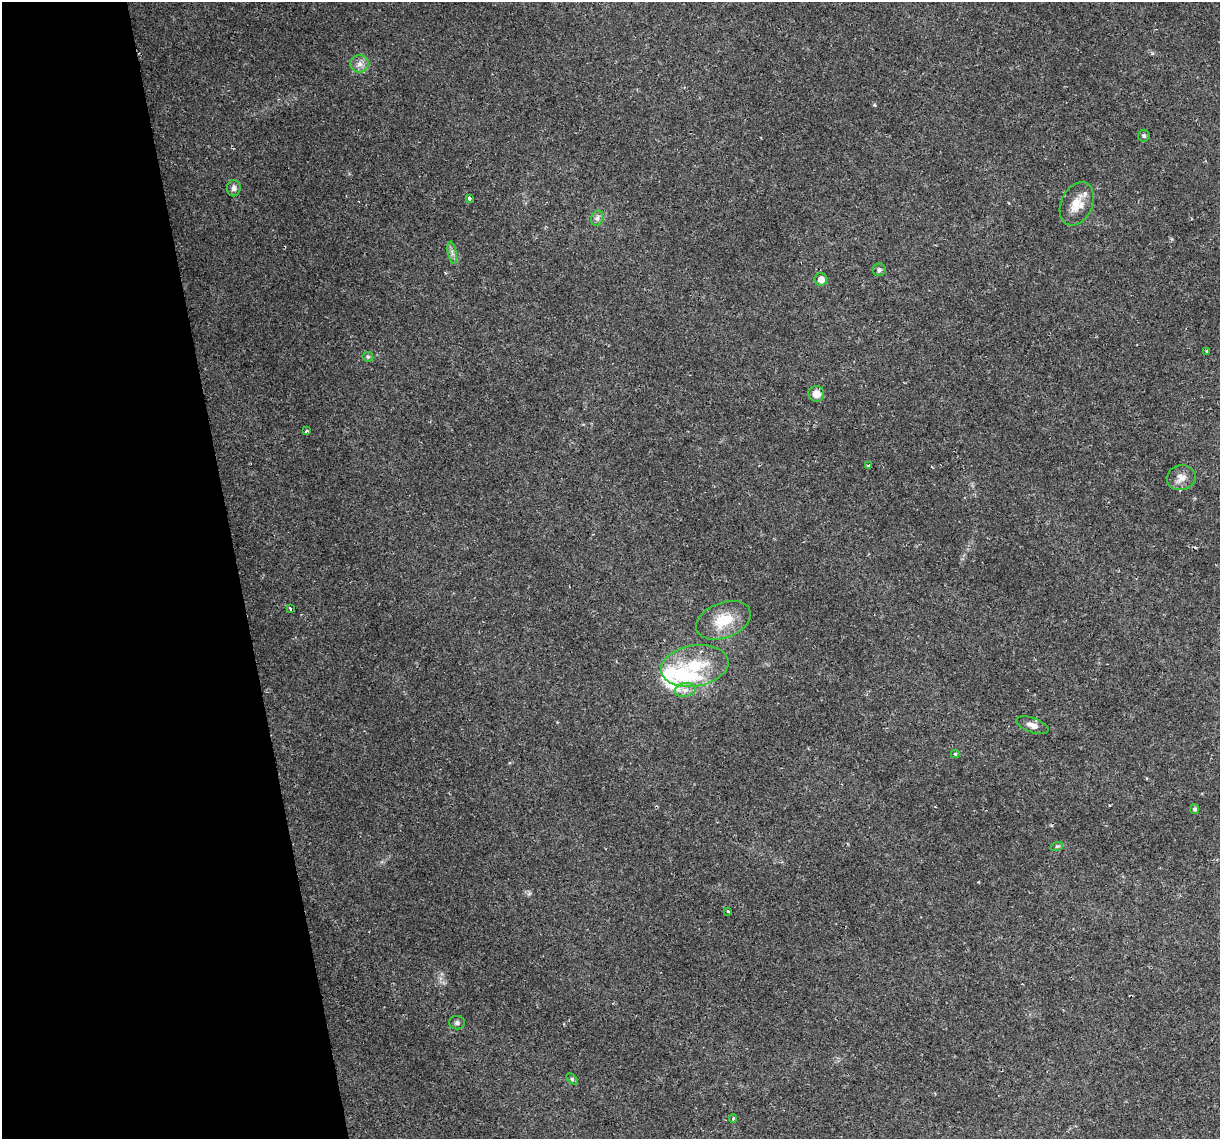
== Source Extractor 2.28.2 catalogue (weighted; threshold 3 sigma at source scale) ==
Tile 5 of 4 x 4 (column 1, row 2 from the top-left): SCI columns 1-1218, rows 2346-3482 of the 4872 x 4645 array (HDU 1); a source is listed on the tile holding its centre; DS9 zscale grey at full resolution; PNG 1222 x 1141 px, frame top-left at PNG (2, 2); each listed source drawn as its Kron ellipse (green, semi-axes under 4 px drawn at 4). Shown black and unused: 19% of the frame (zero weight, under 2 of 3 exposures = <1% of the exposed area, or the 3 px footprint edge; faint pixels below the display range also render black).
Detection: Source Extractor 2.28.2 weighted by HDU 2 'WHT'; one run over the whole footprint, this tile lists its part. Background 0.0408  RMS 0.0036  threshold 0.0161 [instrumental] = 3 sigma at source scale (4.5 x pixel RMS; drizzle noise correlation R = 1.50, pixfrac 1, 0.0396/0.0396 arcsec/px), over >= 5 px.
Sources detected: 31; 1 cosmic-ray / hot-pixel residue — neither listed nor drawn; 3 inside a brighter listed object's ellipse — not listed separately; the other 27 listed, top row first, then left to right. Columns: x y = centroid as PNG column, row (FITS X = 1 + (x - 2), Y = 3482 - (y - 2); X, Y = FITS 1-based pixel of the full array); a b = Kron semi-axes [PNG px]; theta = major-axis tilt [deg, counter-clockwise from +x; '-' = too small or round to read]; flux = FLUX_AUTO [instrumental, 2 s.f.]
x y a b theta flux
359 64 9 9 - 2.1
1144 136 6 5 - 0.62
234 188 8 7 - 1.4
469 198 4 3 - 2.1
1077 204 23 15 65 6.1
597 218 8 6 68 1.2
452 253 11 3 -79 1
879 270 6 6 - 0.89
821 279 6 6 - 2.5
1207 351 3 3 - 0.45
368 357 5 5 - 0.55
816 394 8 8 - 3.3
306 431 4 2 - 0.43
868 466 3 3 - 0.64
1181 478 14 12 12 3
290 608 4 2 - 0.63
723 620 28 17 21 10
695 666 34 20 10 17
685 690 10 6 9 1.9
1033 725 17 7 -19 2.4
955 754 4 4 - 0.51
1195 809 5 4 - 0.68
1057 846 6 4 18 0.57
728 911 4 3 - 0.94
457 1023 8 6 0 0.96
572 1079 6 4 -46 0.52
733 1119 4 3 - 0.54